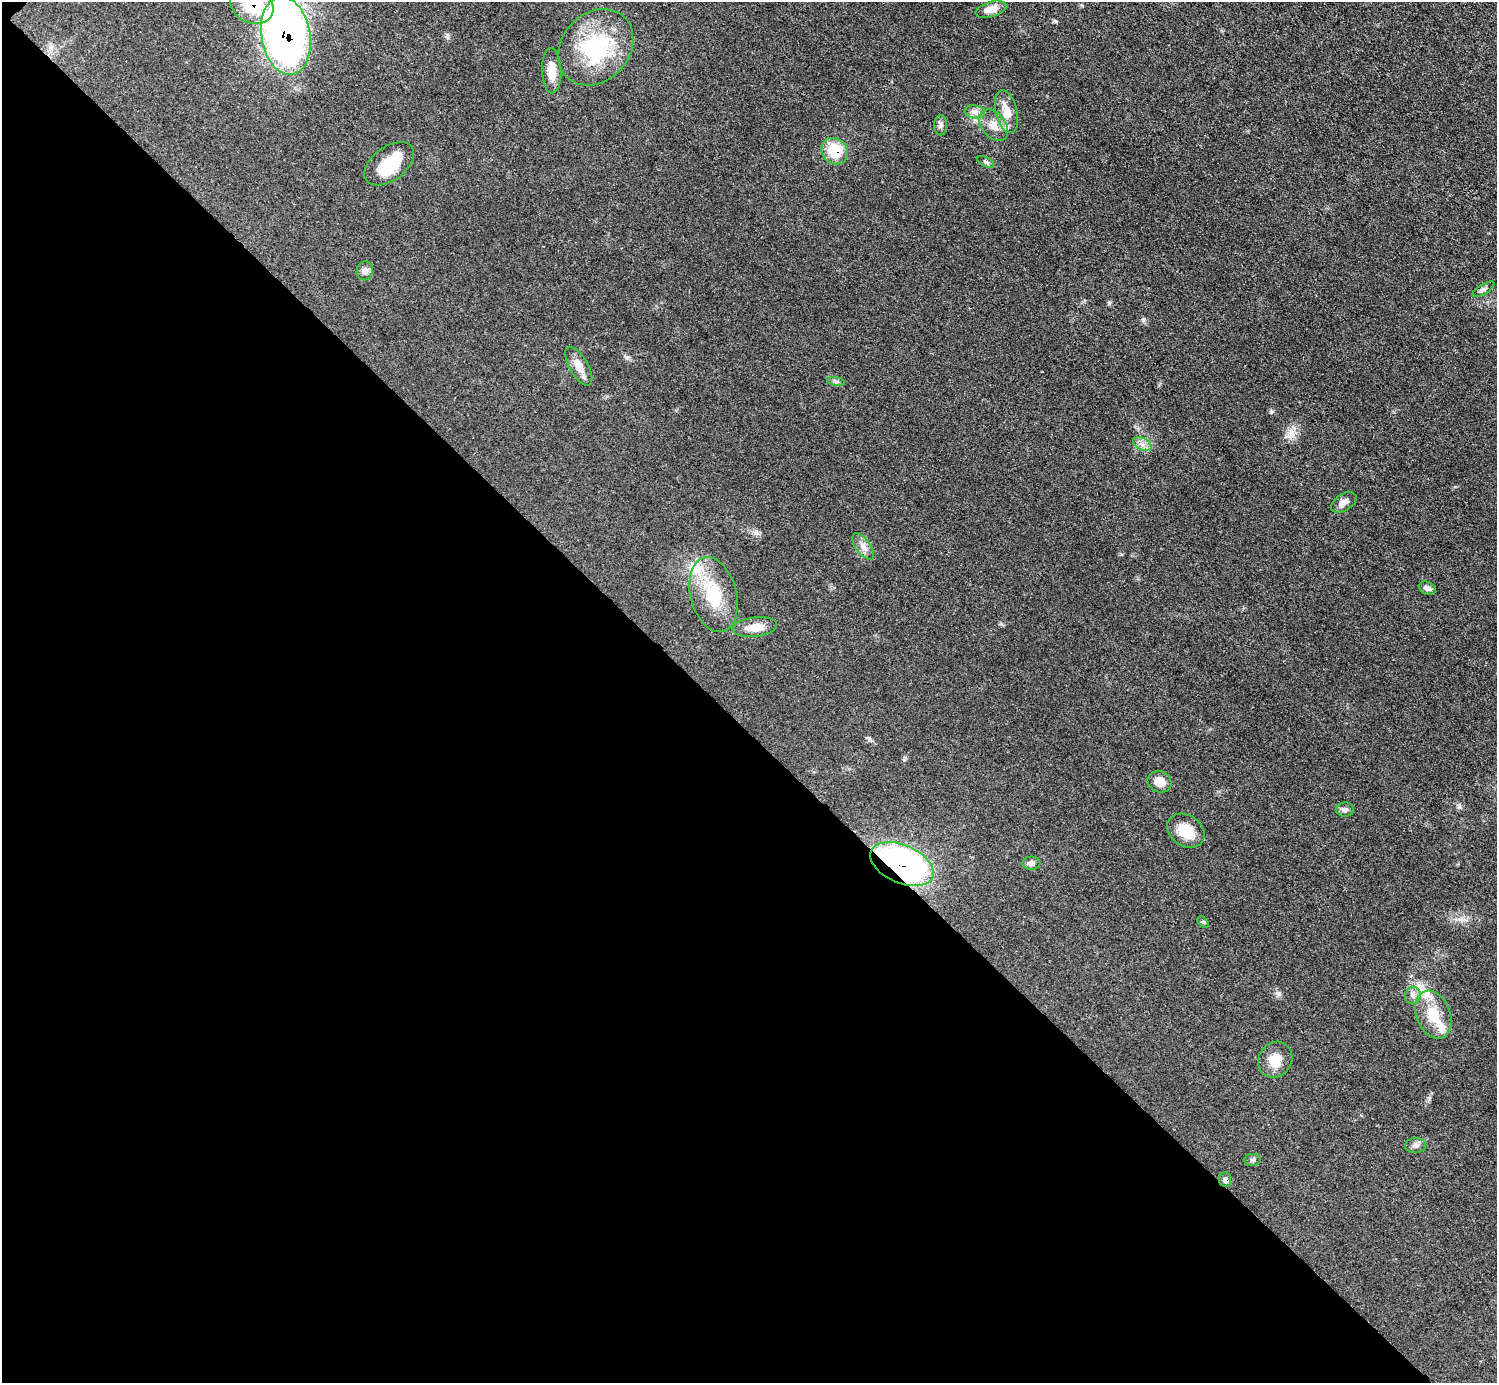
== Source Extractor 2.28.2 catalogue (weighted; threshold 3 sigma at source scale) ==
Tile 9 of 4 x 4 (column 1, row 3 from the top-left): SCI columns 3-1497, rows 1684-3064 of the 5984 x 5984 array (HDU 1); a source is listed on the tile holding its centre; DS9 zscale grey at full resolution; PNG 1499 x 1385 px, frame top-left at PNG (2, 2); each listed source drawn as its Kron ellipse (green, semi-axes under 4 px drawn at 4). Shown black and unused: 47% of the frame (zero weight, under 3 of 4 exposures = <1% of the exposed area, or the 3 px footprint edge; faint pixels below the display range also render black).
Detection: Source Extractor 2.28.2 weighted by HDU 2 'WHT'; one run over the whole footprint, this tile lists its part. Background 0.0797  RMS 0.0063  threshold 0.0285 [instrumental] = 3 sigma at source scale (4.5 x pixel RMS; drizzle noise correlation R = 1.50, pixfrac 1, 0.05/0.05 arcsec/px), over >= 5 px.
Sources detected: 38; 1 inside a brighter object's white glare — neither listed nor drawn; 3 inside a brighter listed object's ellipse — not listed separately; the other 34 listed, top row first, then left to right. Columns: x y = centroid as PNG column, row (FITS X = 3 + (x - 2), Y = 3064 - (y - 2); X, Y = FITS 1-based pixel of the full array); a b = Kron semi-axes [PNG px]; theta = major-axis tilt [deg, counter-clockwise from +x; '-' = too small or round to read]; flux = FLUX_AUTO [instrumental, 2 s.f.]
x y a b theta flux
252 5 22 18 -30 30
991 9 16 7 17 6.9
286 36 39 24 -80 320
596 47 42 33 47 60
552 71 23 9 -88 9.6
975 112 10 6 -9 3
1006 112 22 11 -76 11
941 125 10 6 88 1.9
994 125 18 12 -52 7.6
835 151 14 12 -47 20
986 162 9 4 -27 1.5
389 164 28 17 37 23
365 271 9 8 - 2.9
1483 289 12 5 31 1.8
579 366 21 9 -60 8.1
836 381 9 4 -9 1.3
1142 444 9 6 -25 2.9
1344 502 14 8 31 4.4
863 546 15 7 -53 4.1
1427 588 9 6 -21 2.9
713 595 38 23 -76 31
755 627 22 9 6 9.4
1160 782 12 10 -23 7
1345 810 9 7 3 2
1186 831 20 15 -34 13
1031 863 9 6 0 2.5
902 864 33 19 -24 190
1203 922 7 4 -43 0.92
1413 995 9 7 70 2.6
1433 1015 25 17 -69 18
1275 1060 18 16 58 11
1415 1146 10 7 3 2.7
1253 1160 8 6 1 1.4
1225 1180 7 6 - 2.3
Overlapping masked pixels (flux is a lower limit): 5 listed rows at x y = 252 5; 286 36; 835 151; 902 864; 1225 1180
Isophote crosses this tile's border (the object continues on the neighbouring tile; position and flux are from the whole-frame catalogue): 1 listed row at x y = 252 5
Unlisted compact peaks at least as high as the median listed source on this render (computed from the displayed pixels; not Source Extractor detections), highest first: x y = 1109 303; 1143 320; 1272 412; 627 357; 1279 994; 1054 21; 1121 554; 1459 807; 869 739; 756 533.